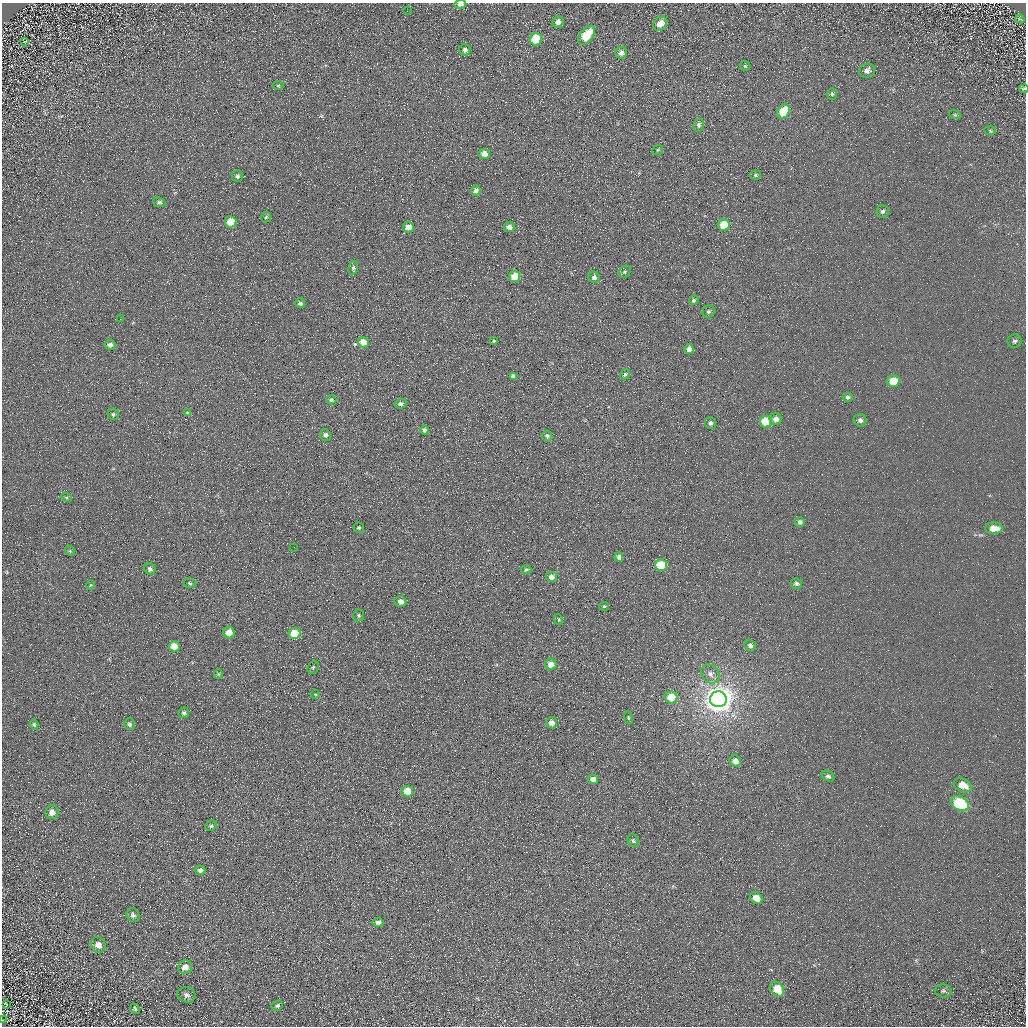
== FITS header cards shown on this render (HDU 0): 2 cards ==
NAXIS1  =                 1024 / Required FITS header
NAXIS2  =                 1024 / Required FITS header

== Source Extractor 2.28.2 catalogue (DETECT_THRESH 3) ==
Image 1024 x 1024 px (HDU 0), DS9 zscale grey, 1 PNG px = 1 image px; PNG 1028 x 1028 px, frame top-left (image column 1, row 1024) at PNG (2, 3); each listed source drawn as its Kron ellipse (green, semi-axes under 4 px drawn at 4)
Background 5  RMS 7.8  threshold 23.3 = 3 sigma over >= 5 px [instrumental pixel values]
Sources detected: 115; all 115 listed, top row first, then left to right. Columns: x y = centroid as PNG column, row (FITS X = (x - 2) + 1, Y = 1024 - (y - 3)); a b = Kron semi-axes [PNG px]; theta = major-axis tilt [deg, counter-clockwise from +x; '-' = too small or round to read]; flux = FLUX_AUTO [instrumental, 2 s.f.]
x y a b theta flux
460 4 6 4 3 2000
407 11 3 2 - 510
1020 19 5 2 - 390
558 22 6 5 - 2000
660 24 8 6 46 5000
586 35 11 6 49 17000
536 39 6 6 - 18000
24 42 3 2 - 340
465 50 6 5 - 1600
621 53 6 5 - 2000
745 66 5 5 - 560
867 71 8 7 - 2300
278 85 6 4 0 590
1024 89 5 4 - 730
832 94 6 5 - 800
783 112 7 5 54 16000
955 115 6 3 -17 570
699 125 6 5 - 1400
990 131 6 4 -3 640
658 150 6 4 43 800
484 154 5 5 - 4500
756 175 5 4 - 880
237 176 6 5 - 1200
476 190 5 4 - 2400
159 202 6 5 - 1100
882 211 6 6 - 1300
266 217 5 5 - 740
231 222 6 5 - 10000
724 225 6 5 - 16000
408 227 5 5 - 3700
509 227 5 5 - 2400
353 268 7 5 81 980
625 272 6 5 - 1000
515 277 5 5 - 11000
594 277 6 5 - 1900
694 300 5 4 - 990
300 303 5 4 - 1400
709 311 6 5 - 1000
120 319 2 2 - 270
494 341 4 4 - 600
1014 341 7 6 - 1300
363 342 5 5 - 7100
110 345 5 5 - 1800
689 349 5 4 - 3400
625 374 5 4 - 880
513 376 4 4 - 1500
893 381 7 5 13 10000
848 397 5 4 - 1200
331 400 5 4 - 900
401 404 6 4 19 1200
187 413 4 3 - 760
113 414 6 5 - 950
776 419 6 6 - 3000
860 420 6 6 - 2000
766 421 6 6 - 21000
711 423 6 5 - 1500
425 430 5 4 - 1200
325 435 6 5 - 1400
547 436 5 5 - 1000
66 497 6 3 -20 560
800 522 5 5 - 1400
359 528 5 5 - 940
994 528 9 6 -1 6300
294 547 2 2 - 2700
70 551 6 4 -48 590
619 557 4 4 - 1800
661 565 6 5 - 18000
150 569 6 5 - 1600
526 570 5 3 - 560
551 577 5 5 - 2300
190 583 6 4 -17 870
796 583 5 5 - 1400
90 585 5 3 - 400
400 601 6 5 - 2400
604 606 5 3 - 560
358 615 6 6 - 950
559 620 6 3 -71 480
229 633 6 5 - 5600
294 633 6 5 - 15000
750 645 6 5 - 1300
174 646 5 5 - 6900
551 664 6 5 - 5400
313 667 7 5 67 710
218 674 5 4 - 600
710 674 10 8 -49 3100
315 694 4 4 - 540
671 697 6 6 - 11000
718 699 8 8 - 820000
184 713 5 5 - 1300
628 718 6 3 -81 550
552 723 5 5 - 3500
130 724 6 5 - 1100
34 725 5 4 - 900
735 761 6 5 - 3500
828 776 7 5 -34 1200
593 779 5 4 - 4200
963 785 9 6 -26 7000
407 791 6 5 - 12000
960 804 9 6 -26 57000
52 812 7 6 - 3300
211 826 6 5 - 1100
633 841 6 5 - 1100
200 870 5 5 - 2000
756 898 6 5 - 6600
133 915 7 6 - 1400
378 923 5 4 - 2000
98 945 8 7 - 3300
185 967 7 6 - 3700
777 989 8 6 -50 11000
943 991 8 6 -3 1200
186 995 9 7 -12 2000
6 1004 4 2 - 480
277 1006 6 5 - 910
135 1009 6 4 -55 800
2 1020 3 2 - 460
At the frame edge (FLAGS 8, measured only in part): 3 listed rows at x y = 460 4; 1024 89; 2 1020